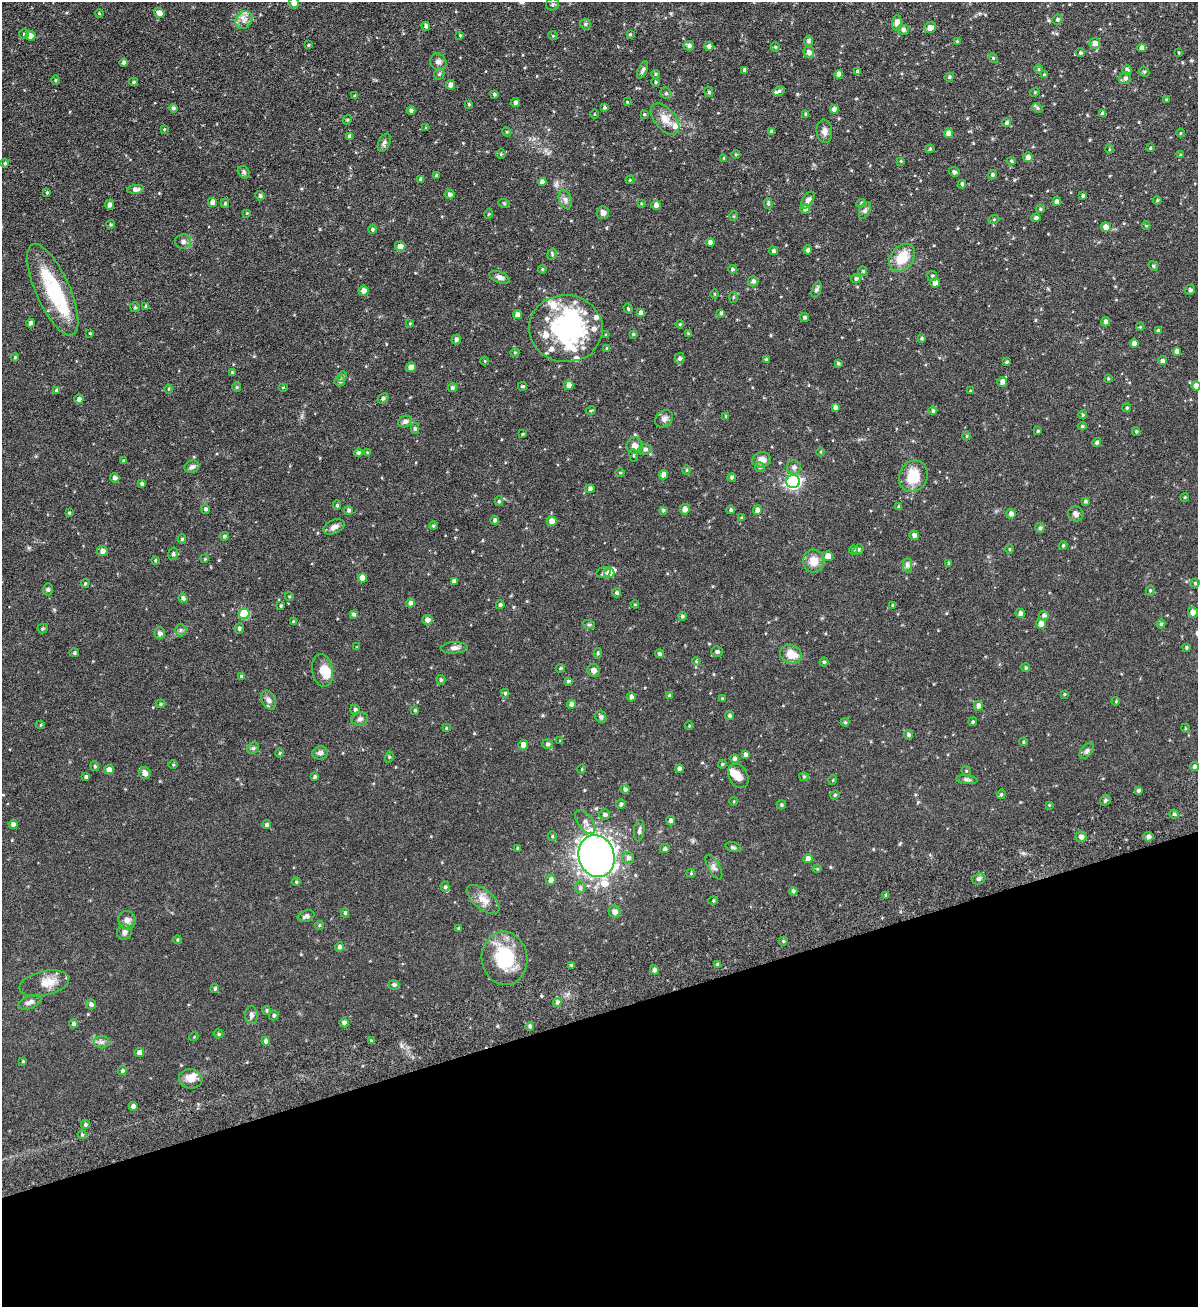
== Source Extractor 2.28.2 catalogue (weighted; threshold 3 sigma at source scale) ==
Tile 14 of 4 x 4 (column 2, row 4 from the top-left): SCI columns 1489-2684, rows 60-1364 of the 5247 x 5337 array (HDU 1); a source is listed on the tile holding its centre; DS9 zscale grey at full resolution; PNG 1200 x 1309 px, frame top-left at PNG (2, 2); each listed source drawn as its Kron ellipse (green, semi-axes under 4 px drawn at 4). Shown black and unused: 22% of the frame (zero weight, under 6 of 12 exposures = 3% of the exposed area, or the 3 px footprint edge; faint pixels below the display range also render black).
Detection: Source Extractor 2.28.2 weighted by HDU 2 'WHT'; one run over the whole footprint, this tile lists its part. Background 0.0729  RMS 0.0051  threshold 0.021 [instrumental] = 3 sigma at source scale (4.09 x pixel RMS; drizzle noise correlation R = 1.36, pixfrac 0.8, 0.05/0.05 arcsec/px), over >= 5 px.
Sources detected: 464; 4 inside a brighter object's white glare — neither listed nor drawn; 23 inside a brighter listed object's ellipse — not listed separately; the other 437 listed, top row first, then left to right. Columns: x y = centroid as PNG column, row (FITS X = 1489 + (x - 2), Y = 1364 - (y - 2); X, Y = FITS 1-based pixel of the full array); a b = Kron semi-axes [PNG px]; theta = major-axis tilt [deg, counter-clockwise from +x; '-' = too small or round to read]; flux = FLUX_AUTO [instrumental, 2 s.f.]
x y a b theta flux
294 3 5 5 - 2.7
552 4 6 6 - 0.95
99 13 4 3 - 0.42
159 13 5 4 - 2.7
1057 19 5 4 - 0.98
244 20 9 8 - 2.5
897 23 8 5 86 3.3
585 24 5 5 - 0.72
426 26 4 4 - 1.2
930 27 6 5 - 3.2
903 30 5 5 - 1.4
24 34 5 5 - 0.71
630 34 3 3 - 0.43
460 35 4 4 - 0.51
30 36 5 5 - 3
553 36 5 3 - 0.4
808 41 5 4 - 1.1
957 41 3 3 - 0.44
1095 43 5 5 - 2.4
308 45 4 3 - 0.53
689 46 5 4 - 1.4
709 46 4 4 - 1.6
775 47 4 4 - 0.49
1142 48 4 4 - 2
809 52 6 5 - 1.8
1080 53 4 4 - 0.76
1179 53 4 3 - 0.38
993 58 5 4 - 0.54
124 62 4 4 - 1.2
438 62 8 7 - 1.8
1038 69 5 3 - 0.47
643 70 9 4 67 1.1
744 70 4 3 - 1.2
1127 70 4 4 - 1.4
857 72 4 3 - 1.4
1144 72 5 4 - 0.64
439 74 6 4 43 0.76
655 74 4 3 - 0.61
839 74 4 4 - 2
1044 75 4 3 - 0.53
949 77 4 4 - 0.61
1125 78 6 6 - 1.3
55 80 5 3 - 0.47
134 82 4 3 - 0.81
655 82 4 4 - 0.66
451 85 4 4 - 2.7
779 91 6 4 28 1.1
709 92 5 4 - 0.74
1035 92 4 3 - 0.41
666 93 6 5 - 0.99
494 94 3 3 - 0.67
355 96 4 3 - 0.55
1166 100 4 3 - 0.48
516 102 4 3 - 1.4
627 102 3 3 - 0.34
469 104 3 3 - 0.56
604 107 4 3 - 0.78
173 108 4 4 - 1.1
1037 108 5 4 - 0.61
834 109 4 4 - 2.2
411 111 4 4 - 1.3
594 114 5 3 - 0.36
644 114 4 3 - 0.52
806 114 4 3 - 0.63
1103 114 4 4 - 1.9
665 119 18 10 -50 4.9
347 120 5 3 - 0.44
1006 123 4 4 - 0.92
426 128 3 3 - 0.47
164 129 4 3 - 0.44
771 131 3 3 - 1.2
824 131 12 8 -85 2.1
507 132 4 3 - 0.42
948 133 5 4 - 3
1180 133 4 3 - 0.38
350 136 4 4 - 1.4
384 143 9 5 64 1.3
1150 148 4 3 - 0.47
930 149 4 4 - 0.5
1109 149 5 3 - 0.45
501 154 5 5 - 0.66
736 154 4 3 - 0.45
1180 155 4 3 - 0.44
1028 157 5 4 - 2.6
724 158 4 4 - 0.51
901 161 4 3 - 0.5
1011 161 4 4 - 0.72
5 163 4 4 - 0.72
244 172 7 5 -47 0.97
954 172 5 4 - 0.84
992 175 4 4 - 0.97
436 176 4 3 - 0.75
421 179 4 4 - 1.1
630 180 4 4 - 0.47
542 182 4 4 - 2.1
962 184 4 3 - 0.87
136 189 8 4 6 1.7
47 192 3 3 - 0.59
450 194 5 5 - 1.5
260 196 5 4 - 1
1083 196 3 3 - 0.73
565 199 10 6 -70 1.7
808 200 9 5 59 1.5
1157 200 4 3 - 0.5
213 202 5 4 - 2.7
1057 202 4 4 - 2.1
225 203 5 4 - 0.56
504 203 6 3 -19 0.47
641 203 4 3 - 0.47
861 203 5 4 - 0.59
109 204 5 4 - 1.5
768 204 5 4 - 0.69
656 205 4 4 - 2.3
805 209 5 4 - 1.5
1040 209 5 4 - 0.6
865 210 9 5 64 1.1
247 213 3 3 - 0.37
603 213 6 6 - 2.1
489 214 5 3 - 0.36
734 216 5 3 - 0.42
1036 218 4 4 - 1.2
994 219 5 3 - 0.46
111 225 4 4 - 0.59
1146 226 4 4 - 0.45
1106 227 5 5 - 2.7
373 229 4 4 - 0.74
183 242 8 7 - 1.6
710 243 4 4 - 2
400 246 5 5 - 2.6
808 250 4 4 - 1.2
773 251 4 4 - 1
552 254 6 4 73 0.75
902 258 15 11 53 10
1153 266 5 4 - 0.6
542 269 4 3 - 0.43
732 269 4 4 - 0.77
863 271 5 4 - 0.51
932 276 5 5 - 0.74
500 277 10 5 -20 1.8
856 279 5 4 - 1
753 281 5 5 - 1.2
935 283 5 4 - 2.9
817 289 8 4 71 0.88
53 290 49 17 -66 31
1190 290 5 5 - 1.2
363 291 5 5 - 2.6
714 294 4 3 - 0.41
733 297 5 3 - 0.5
146 306 4 3 - 0.97
135 307 5 5 - 0.58
628 309 5 4 - 0.54
641 313 4 4 - 2.1
721 313 4 4 - 0.92
517 314 4 4 - 2.4
805 317 4 4 - 0.78
1106 322 4 4 - 1.8
30 323 4 4 - 1.8
410 324 4 3 - 0.48
680 324 4 3 - 0.46
1140 327 4 3 - 0.45
566 329 37 33 -5 56
1158 331 4 3 - 0.81
90 333 3 3 - 0.44
633 334 3 3 - 0.47
689 334 4 4 - 0.71
606 335 4 3 - 0.57
921 338 3 3 - 0.62
456 340 5 4 - 0.84
1134 343 4 4 - 2.3
607 348 4 3 - 0.51
1177 351 4 4 - 1.8
515 352 4 3 - 0.41
15 357 4 4 - 0.59
679 358 5 4 - 1.3
766 360 4 3 - 0.99
485 361 4 3 - 0.39
1162 361 4 4 - 1.2
1006 362 4 3 - 0.65
838 363 3 3 - 0.67
411 367 5 4 - 2.6
232 373 3 3 - 0.84
342 376 5 4 - 0.73
1108 378 4 3 - 0.46
340 381 5 5 - 1
1002 382 5 5 - 2.6
569 385 5 4 - 2.5
522 386 4 3 - 0.59
1196 386 4 4 - 3
237 387 5 4 - 0.59
283 387 5 3 - 0.37
452 388 4 4 - 1
168 389 5 3 - 0.43
56 391 4 4 - 0.93
970 391 4 3 - 0.48
383 398 6 4 41 0.85
79 399 4 4 - 1.3
835 407 4 4 - 1.3
1127 408 4 4 - 0.58
591 410 5 3 - 0.38
933 411 4 4 - 1.1
1083 415 4 3 - 0.59
726 416 4 3 - 0.46
664 419 9 7 44 1.7
405 422 7 5 25 1.4
1082 426 4 4 - 0.65
415 429 5 4 - 0.8
1038 431 4 3 - 0.54
1136 431 4 3 - 0.64
522 434 3 3 - 0.45
966 436 4 3 - 0.44
1097 443 4 4 - 1
635 446 8 8 - 2.7
645 449 6 5 - 1.2
367 452 4 4 - 0.4
820 452 4 3 - 0.46
359 453 4 4 - 1
634 455 6 3 -83 0.56
761 460 9 7 13 3.5
123 461 4 3 - 0.47
192 467 7 6 - 1.4
760 467 5 4 - 0.7
794 467 7 7 - 1.6
686 470 5 3 - 0.48
620 473 5 3 - 0.4
664 475 5 4 - 2.7
913 476 16 14 63 11
732 477 4 4 - 0.91
115 478 4 4 - 1.7
793 482 7 6 - 96
142 484 4 3 - 1
590 489 4 4 - 1.4
1185 497 4 3 - 0.41
499 501 5 4 - 0.68
1085 501 4 3 - 0.81
337 505 5 4 - 0.78
899 507 3 3 - 0.83
205 509 4 4 - 1
685 509 5 5 - 2.2
349 510 4 4 - 0.93
663 510 4 4 - 0.77
731 510 4 4 - 0.87
757 510 5 4 - 1.9
69 513 4 3 - 0.52
1011 514 5 4 - 1.7
1076 514 8 7 - 1.8
741 518 4 3 - 0.6
495 520 4 4 - 1.2
552 521 5 5 - 3.1
433 526 4 4 - 0.68
334 527 11 6 25 2.2
1040 528 5 4 - 0.91
914 535 5 4 - 1.8
224 536 4 4 - 0.83
182 539 4 4 - 0.73
1063 546 4 3 - 0.63
858 549 5 4 - 0.68
1009 549 5 3 - 0.46
853 550 5 4 - 0.8
102 551 5 5 - 2.2
173 554 6 5 - 0.8
828 556 5 5 - 4.3
205 559 3 3 - 0.39
155 560 4 3 - 0.57
813 561 11 10 - 5.1
949 563 3 3 - 0.69
907 565 7 4 90 1.1
603 572 7 5 16 0.89
609 573 5 5 - 4.6
362 578 4 4 - 3.8
454 581 4 4 - 1.9
85 583 5 4 - 0.61
1195 583 4 4 - 0.56
48 589 6 5 - 0.8
1150 590 5 4 - 0.65
617 593 4 4 - 0.96
289 596 4 3 - 0.42
183 598 4 4 - 1.1
411 603 5 4 - 1.7
635 604 4 4 - 0.46
500 605 4 4 - 1.1
893 605 4 3 - 0.62
281 606 4 3 - 0.5
1193 612 5 5 - 3
1020 613 4 4 - 1.9
244 614 5 5 - 16
353 614 4 4 - 1.1
1044 615 5 5 - 1
682 616 4 4 - 0.86
427 620 5 5 - 2.2
293 622 4 3 - 0.76
1041 624 5 5 - 3.8
1161 624 4 4 - 0.73
589 625 6 4 -18 0.66
42 628 5 5 - 0.7
239 628 5 4 - 1
181 630 6 6 - 0.89
159 633 6 5 - 1.5
357 647 4 3 - 0.45
1186 647 4 4 - 0.66
454 648 13 5 3 1.8
717 652 6 5 - 1.2
74 653 5 4 - 0.62
598 654 5 4 - 0.63
660 654 4 4 - 0.9
791 654 11 9 -19 6.1
696 661 4 3 - 0.41
824 662 4 4 - 0.62
560 668 4 3 - 0.55
1026 668 4 4 - 0.71
323 670 16 10 -80 5.2
593 670 6 6 - 1.9
241 676 3 3 - 0.6
441 680 5 4 - 0.8
568 681 4 4 - 0.73
505 693 4 4 - 0.73
1064 694 4 4 - 0.41
669 696 4 4 - 0.91
631 697 4 4 - 1.5
722 698 4 2 - 0.33
268 700 10 6 -64 1.7
1116 701 4 3 - 0.43
161 704 5 4 - 0.6
571 704 4 4 - 2
978 706 5 4 - 2.1
355 709 5 4 - 0.98
415 710 3 3 - 0.64
730 715 4 4 - 0.95
601 717 6 5 - 1.1
360 719 8 6 6 1.4
845 722 4 4 - 0.52
973 722 4 4 - 0.65
41 725 4 3 - 0.49
689 726 4 3 - 0.38
446 728 3 3 - 0.4
1185 728 4 3 - 0.4
908 735 5 4 - 0.99
560 741 4 4 - 0.38
1023 742 4 4 - 0.59
548 744 5 5 - 0.94
523 745 5 5 - 2.6
253 748 6 5 - 0.82
1087 751 9 5 54 1.1
279 753 5 3 - 0.49
320 753 8 6 17 1.7
745 755 4 4 - 1.5
389 757 5 3 - 0.47
735 759 4 4 - 1.3
722 764 4 4 - 0.47
173 765 5 3 - 0.4
95 766 5 4 - 0.66
1194 767 4 4 - 1.2
109 769 5 4 - 2.4
582 769 4 3 - 0.38
679 769 4 4 - 1.7
966 771 5 4 - 0.54
145 773 6 5 - 2.9
738 776 13 9 -61 3.7
86 777 4 4 - 1.2
314 777 4 3 - 0.95
804 777 4 4 - 0.56
833 780 5 3 - 0.4
967 780 11 4 -6 1.1
625 789 5 4 - 1
1138 790 3 3 - 0.88
1001 794 5 4 - 0.7
835 795 4 4 - 0.55
1105 800 6 4 44 0.77
734 801 4 3 - 0.36
621 804 5 4 - 1.1
781 805 4 4 - 0.68
1049 805 4 4 - 0.41
1174 814 4 4 - 0.88
604 815 5 5 - 1.1
671 821 4 4 - 1.6
585 822 14 7 -55 3
13 824 5 4 - 1.4
266 825 4 4 - 0.8
639 831 11 5 82 1.3
552 836 5 4 - 0.6
1081 837 5 5 - 2.3
1148 837 5 4 - 1.3
733 847 8 4 -14 0.82
518 848 3 3 - 0.57
665 849 5 4 - 0.98
597 856 21 18 -73 330
628 858 6 6 - 1.6
808 858 4 4 - 2.1
714 867 14 6 -60 1.6
817 869 4 3 - 0.39
691 873 4 4 - 0.44
979 879 7 5 19 0.97
551 880 5 4 - 2
296 882 4 4 - 0.5
445 887 5 4 - 0.75
580 888 6 5 - 1.1
793 891 4 4 - 1.1
886 895 4 3 - 0.77
483 899 20 9 -39 4.5
713 901 5 3 - 0.44
614 912 6 5 - 2.2
345 913 4 4 - 0.76
306 916 8 5 19 1.5
127 920 9 8 - 2.3
319 925 4 4 - 0.58
459 928 4 4 - 0.78
124 932 8 7 - 1.7
177 940 4 4 - 0.5
783 941 4 4 - 0.56
339 947 4 4 - 1.3
505 958 27 23 -81 24
572 965 3 3 - 0.85
718 965 4 4 - 1
654 970 4 4 - 1.6
44 983 25 12 12 6.4
394 985 5 5 - 1.2
215 989 4 4 - 0.89
30 1002 12 6 21 2
557 1002 4 4 - 1
91 1004 5 4 - 1.3
267 1010 4 4 - 0.71
251 1015 9 6 -86 1.3
274 1015 5 4 - 0.81
344 1023 4 4 - 1.9
74 1024 4 4 - 1
530 1026 4 4 - 0.85
218 1034 5 4 - 0.65
194 1037 5 3 - 0.35
266 1041 4 4 - 1.3
371 1041 4 4 - 0.6
101 1042 7 6 - 1.4
139 1053 5 4 - 2.6
23 1061 3 3 - 0.44
122 1071 5 4 - 0.85
191 1079 12 9 -6 4.1
133 1106 4 4 - 2.4
85 1124 4 4 - 0.73
82 1134 4 4 - 0.61
Isophote crosses this tile's border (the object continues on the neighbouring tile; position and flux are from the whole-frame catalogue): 2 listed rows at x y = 294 3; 1196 386